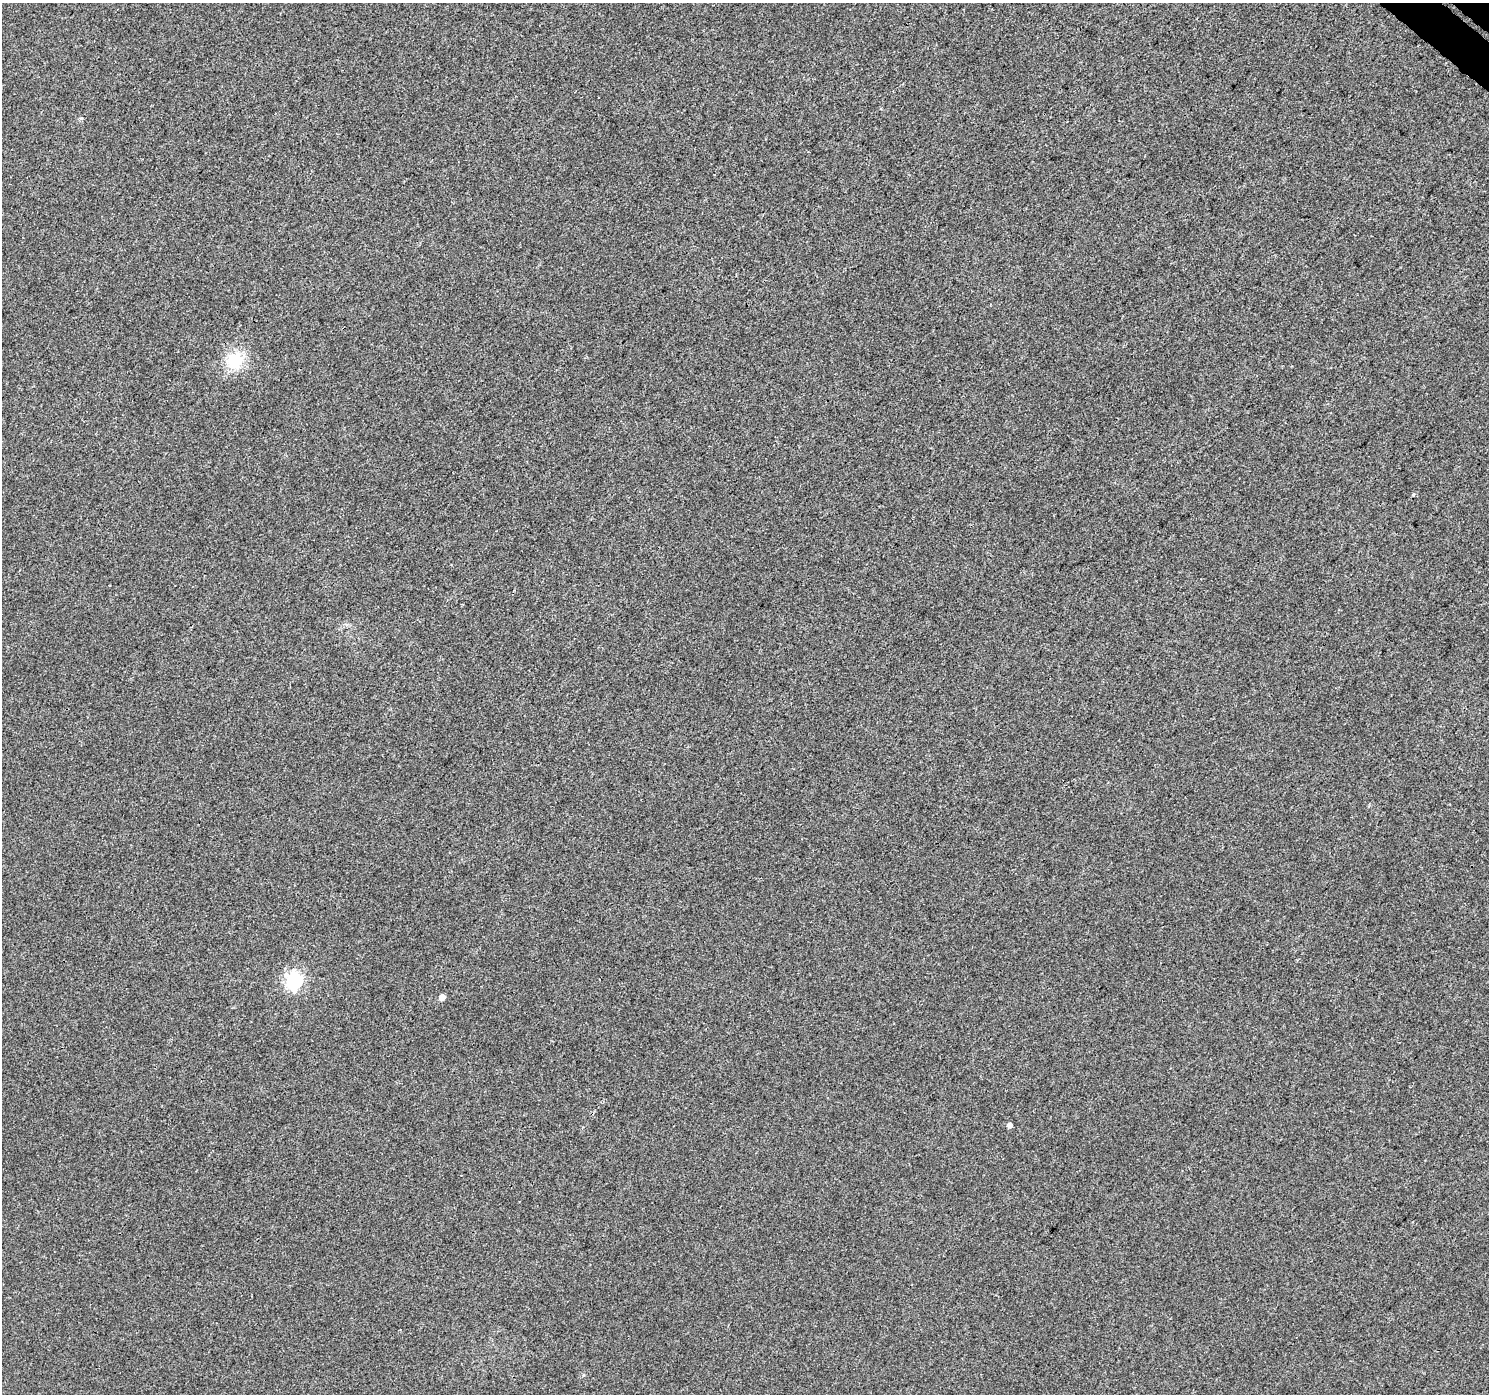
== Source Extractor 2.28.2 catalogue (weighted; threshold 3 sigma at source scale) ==
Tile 10 of 4 x 4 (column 2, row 3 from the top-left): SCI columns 1555-3041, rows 1716-3107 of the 6139 x 6154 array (HDU 1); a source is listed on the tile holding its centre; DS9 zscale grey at full resolution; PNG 1491 x 1396 px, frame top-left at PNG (2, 3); no overlay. Shown black and unused: <1% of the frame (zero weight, under 3 of 4 exposures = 6% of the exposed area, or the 3 px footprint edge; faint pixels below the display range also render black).
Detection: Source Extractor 2.28.2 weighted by HDU 2 'WHT'; one run over the whole footprint, this tile lists its part. Background 0.0018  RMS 0.0037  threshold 0.0167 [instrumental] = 3 sigma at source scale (4.5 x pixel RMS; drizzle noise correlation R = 1.50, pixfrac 1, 0.0396/0.0396 arcsec/px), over >= 5 px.
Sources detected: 5; all 5 listed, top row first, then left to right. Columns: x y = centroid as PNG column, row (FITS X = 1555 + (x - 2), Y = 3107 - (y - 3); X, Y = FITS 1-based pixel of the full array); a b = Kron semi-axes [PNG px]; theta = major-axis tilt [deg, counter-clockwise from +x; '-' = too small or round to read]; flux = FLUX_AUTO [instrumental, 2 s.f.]
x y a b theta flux
235 361 17 16 - 12
1413 495 4 4 - 0.39
294 981 7 7 - 110
442 997 5 4 - 3.4
1009 1125 5 4 - 1.4